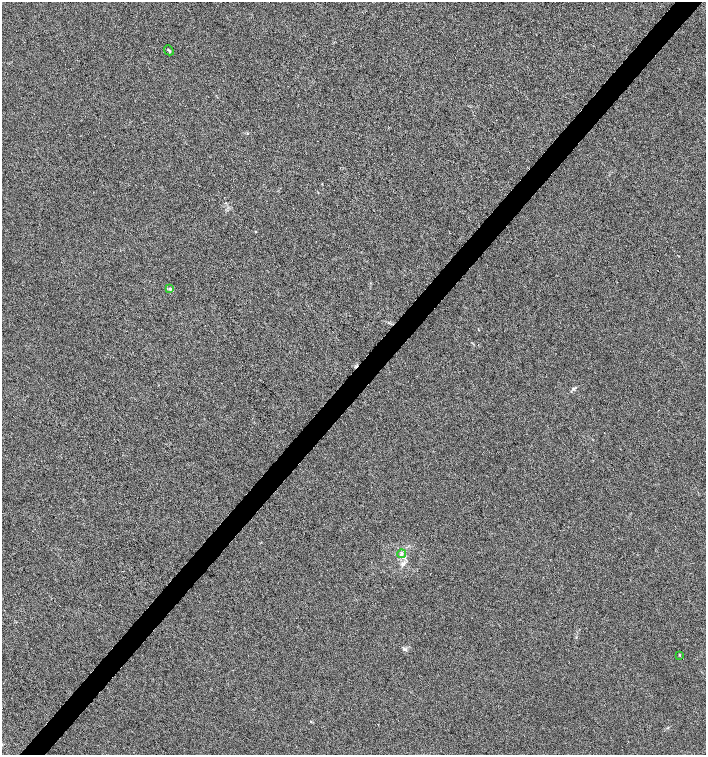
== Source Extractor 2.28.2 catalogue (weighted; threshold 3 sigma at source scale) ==
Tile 10 of 4 x 4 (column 2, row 3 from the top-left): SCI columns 1639-3046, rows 1506-3010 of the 6027 x 6025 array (HDU 1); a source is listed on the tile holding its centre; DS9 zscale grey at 2 x 2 block average (1 PNG px = mean of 2 x 2 image px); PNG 708 x 757 px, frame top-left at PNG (2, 2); each listed source drawn as its Kron ellipse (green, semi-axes under 4 px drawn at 4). Shown black and unused: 4% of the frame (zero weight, under 3 of 6 exposures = <1% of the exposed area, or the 3 px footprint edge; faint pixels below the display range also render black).
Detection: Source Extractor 2.28.2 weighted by HDU 2 'WHT'; one run over the whole footprint, this tile lists its part. Background 8.72e-04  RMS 0.0025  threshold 0.0103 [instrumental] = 3 sigma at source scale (4.09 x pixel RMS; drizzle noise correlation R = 1.36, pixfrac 0.8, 0.0396/0.0396 arcsec/px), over >= 5 px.
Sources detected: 4; all 4 listed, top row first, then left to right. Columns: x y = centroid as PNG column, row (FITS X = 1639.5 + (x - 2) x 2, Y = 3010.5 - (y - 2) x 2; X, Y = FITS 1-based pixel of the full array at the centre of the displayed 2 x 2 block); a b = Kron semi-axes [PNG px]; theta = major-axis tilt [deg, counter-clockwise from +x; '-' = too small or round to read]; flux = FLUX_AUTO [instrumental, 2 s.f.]
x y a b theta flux
169 50 5 2 - 0.59
170 289 4 3 - 0.58
401 554 4 3 - 0.93
680 655 3 2 - 0.3